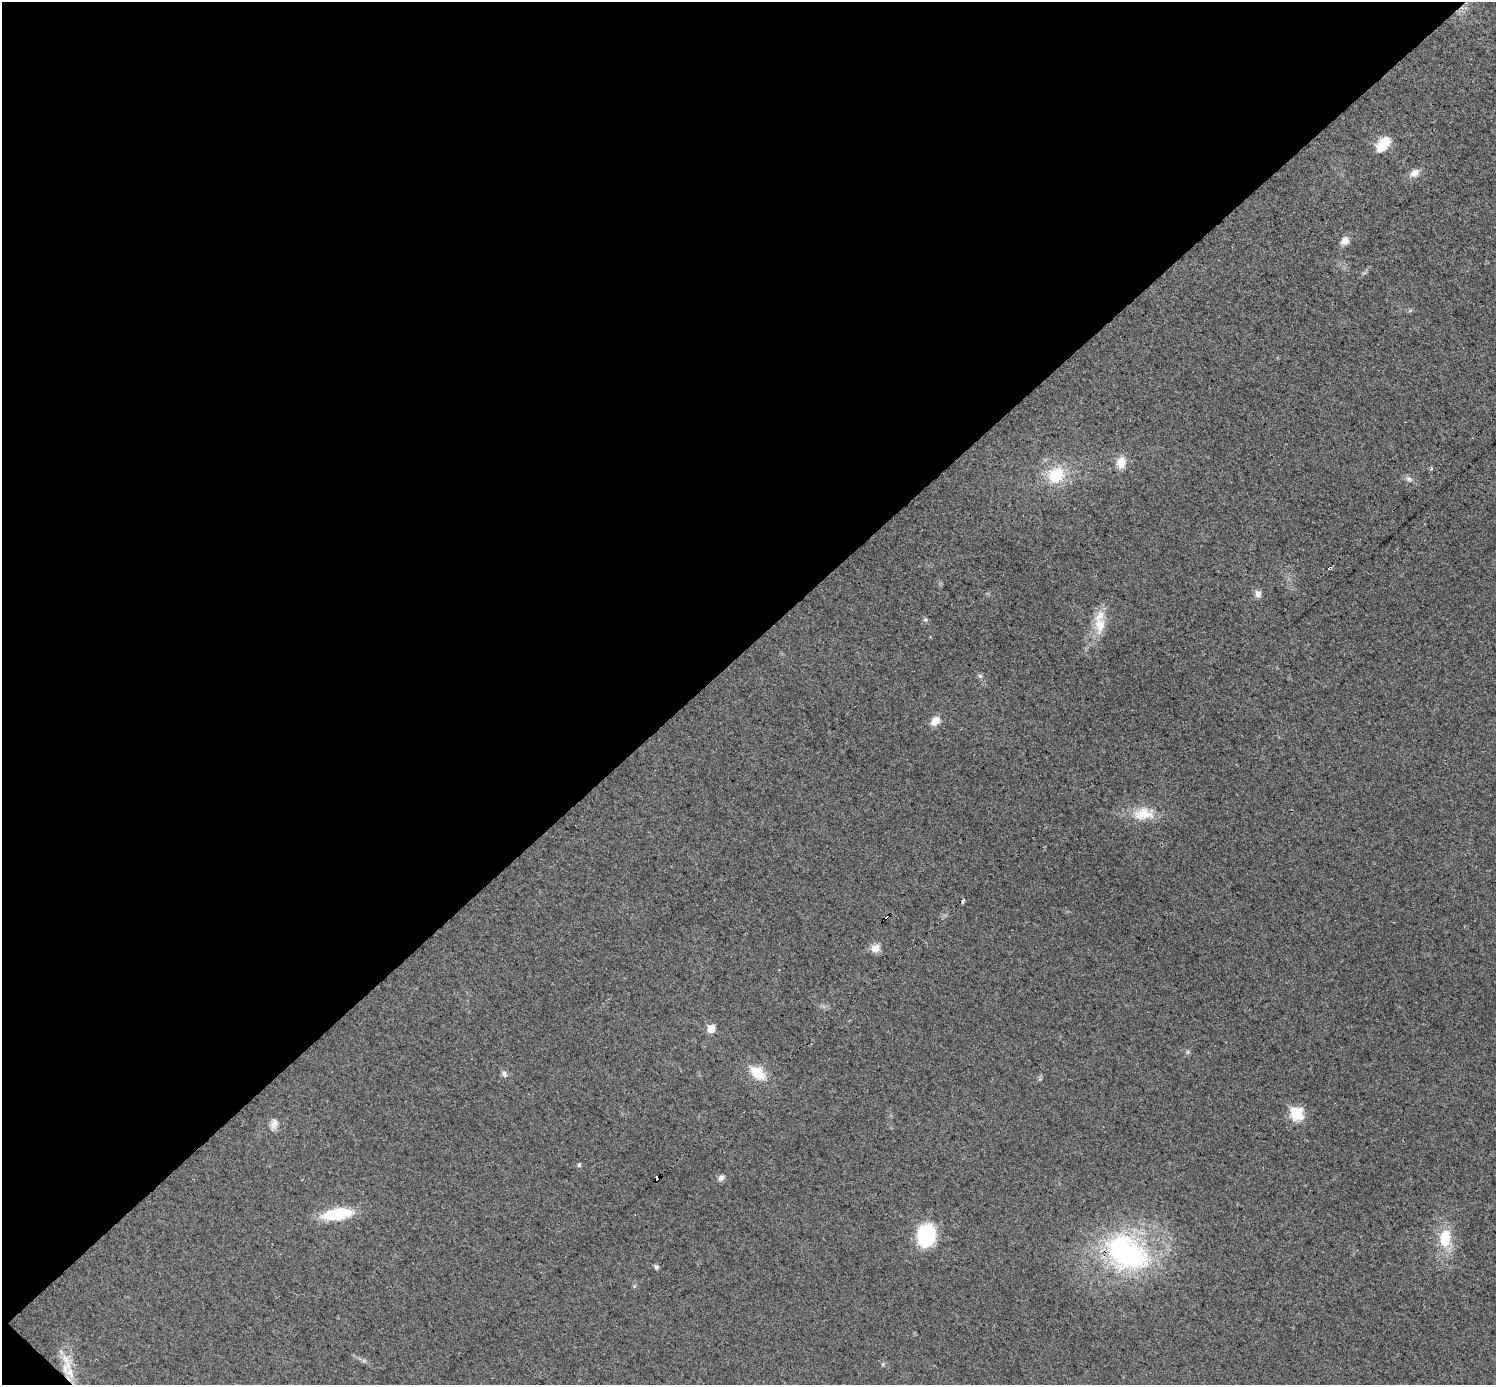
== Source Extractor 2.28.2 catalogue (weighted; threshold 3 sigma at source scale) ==
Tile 5 of 4 x 4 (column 1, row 2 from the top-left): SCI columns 1-1494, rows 2919-4301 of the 5979 x 5979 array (HDU 1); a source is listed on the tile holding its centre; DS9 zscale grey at full resolution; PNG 1498 x 1387 px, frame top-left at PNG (2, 2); no overlay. Shown black and unused: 47% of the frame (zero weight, under 3 of 4 exposures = <1% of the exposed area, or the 3 px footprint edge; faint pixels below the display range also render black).
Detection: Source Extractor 2.28.2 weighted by HDU 2 'WHT'; one run over the whole footprint, this tile lists its part. Background 0.0162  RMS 0.0049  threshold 0.022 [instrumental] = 3 sigma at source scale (4.5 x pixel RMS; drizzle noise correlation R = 1.50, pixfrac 1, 0.05/0.05 arcsec/px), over >= 5 px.
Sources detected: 34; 2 cosmic-ray / hot-pixel residue — not listed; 2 inside a brighter listed object's ellipse — not listed separately; the other 30 listed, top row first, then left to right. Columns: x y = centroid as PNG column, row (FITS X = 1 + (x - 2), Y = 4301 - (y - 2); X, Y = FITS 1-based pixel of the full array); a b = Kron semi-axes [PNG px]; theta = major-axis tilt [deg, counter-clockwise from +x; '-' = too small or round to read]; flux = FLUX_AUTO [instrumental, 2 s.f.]
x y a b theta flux
1383 143 16 9 50 15
1414 173 13 9 34 3.6
1345 241 10 8 48 3.6
1121 462 13 10 76 6.3
1431 468 5 3 - 0.48
1056 475 20 17 36 18
1409 479 11 6 -15 1.7
1330 568 3 3 - 5.9
1258 594 10 8 -82 2.2
925 620 7 6 - 0.97
1100 625 24 14 -88 9.9
980 676 6 5 - 0.98
935 721 12 9 43 4.7
1143 814 30 16 5 12
875 948 11 10 - 4.1
711 1029 5 5 - 11
1188 1052 6 4 34 0.73
757 1073 14 10 -41 14
504 1074 10 6 -74 1.5
1297 1114 7 6 - 42
274 1124 14 8 69 3.1
579 1165 5 4 - 1.1
657 1178 5 3 - 34
721 1178 9 7 41 1.8
337 1214 29 11 9 25
926 1235 18 14 79 39
1445 1239 21 13 81 15
1126 1253 45 31 -33 98
656 1267 6 5 - 1.1
66 1367 21 11 64 8
Overlapping masked pixels (flux is a lower limit): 3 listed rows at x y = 1330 568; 657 1178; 1126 1253